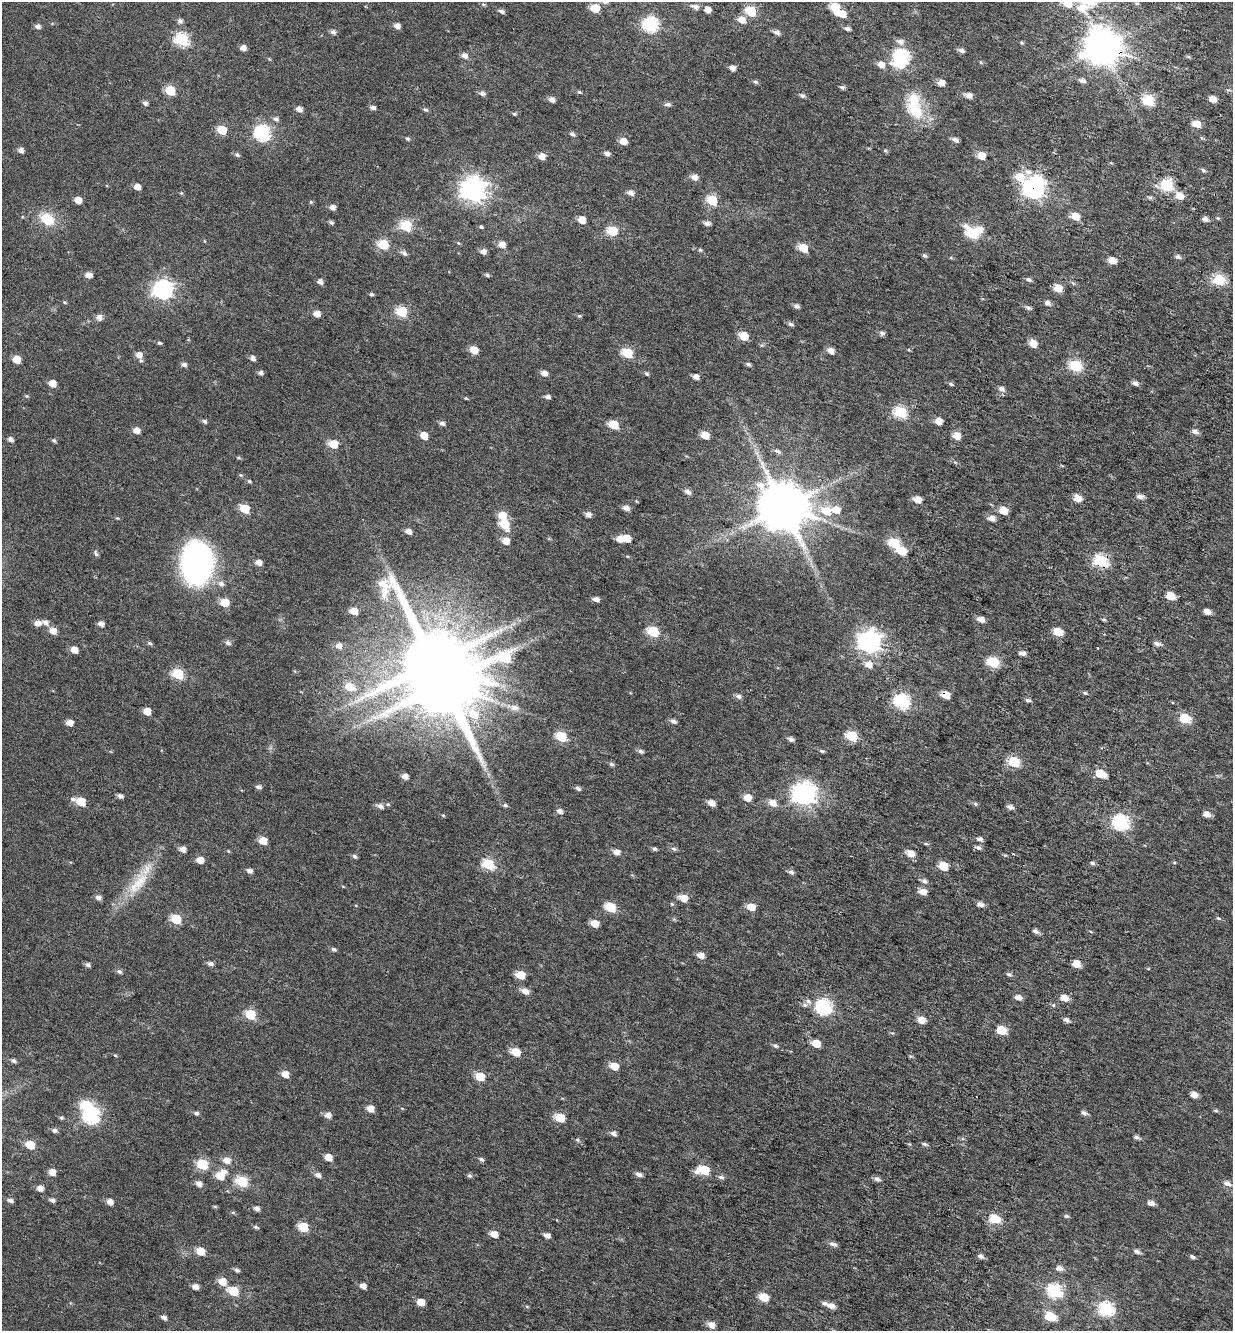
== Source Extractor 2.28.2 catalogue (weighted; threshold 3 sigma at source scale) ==
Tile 10 of 4 x 4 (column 2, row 3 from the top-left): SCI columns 1697-2927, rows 1485-2813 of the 5792 x 5631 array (HDU 1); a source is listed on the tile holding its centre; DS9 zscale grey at full resolution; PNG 1235 x 1333 px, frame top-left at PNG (2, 2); no overlay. Shown black and unused: <1% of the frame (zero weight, under 4 of 7 exposures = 11% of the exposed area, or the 3 px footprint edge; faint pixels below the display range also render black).
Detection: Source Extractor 2.28.2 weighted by HDU 2 'WHT'; one run over the whole footprint, this tile lists its part. Background 0.0106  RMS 0.0051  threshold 0.0209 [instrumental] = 3 sigma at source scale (4.09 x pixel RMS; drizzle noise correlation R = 1.36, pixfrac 0.8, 0.0396/0.0396 arcsec/px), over >= 5 px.
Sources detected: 376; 5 inside a brighter object's white glare — not listed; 1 inside a brighter listed object's ellipse — not listed separately; the other 370 listed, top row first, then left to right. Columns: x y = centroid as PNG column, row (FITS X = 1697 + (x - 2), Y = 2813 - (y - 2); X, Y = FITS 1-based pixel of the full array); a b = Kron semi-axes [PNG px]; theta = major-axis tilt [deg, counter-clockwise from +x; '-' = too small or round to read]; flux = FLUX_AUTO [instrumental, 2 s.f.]
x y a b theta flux
1067 3 7 6 - 9.1
483 5 6 3 -9 0.6
695 7 8 5 -23 2.2
835 7 6 6 - 18
595 8 6 5 - 15
1081 8 13 10 -2 6
707 10 5 5 - 4
501 11 6 5 - 1.4
751 11 6 5 - 25
837 13 5 4 - 2.2
741 20 7 6 - 4.3
180 21 6 6 - 1.4
650 24 7 7 - 84
38 26 6 5 - 1.8
397 26 5 5 - 3.1
847 29 6 4 -8 1.4
333 32 6 5 - 1.6
776 32 7 5 -24 1.8
182 39 7 6 - 60
900 42 9 7 -17 2.3
1022 43 5 4 - 0.51
1102 47 11 10 - 1100
243 48 5 5 - 2.8
961 50 7 5 -22 1.6
464 55 6 5 - 2.7
901 57 8 7 - 84
981 62 5 4 - 0.54
881 64 7 6 - 4
732 68 5 5 - 2.6
1082 80 8 5 -14 1.5
755 82 6 5 - 0.89
941 83 5 5 - 5
842 87 6 4 -4 1.1
170 90 6 5 - 22
579 92 5 4 - 0.61
482 93 7 5 -13 1.5
968 95 7 5 -18 3.1
802 96 7 5 -29 1.1
551 99 5 5 - 2.9
1213 99 5 4 - 4.4
1148 100 6 6 - 40
145 103 6 5 - 1.4
668 104 9 5 0 1.1
914 106 39 20 -78 19
373 108 5 4 - 1.6
299 109 6 5 - 2.7
425 109 7 5 -24 0.87
514 114 5 4 - 0.7
276 119 7 6 - 1.4
1197 124 6 5 - 6.7
222 130 6 5 - 18
262 133 7 7 - 96
572 134 6 5 - 1.2
407 139 5 5 - 0.82
955 140 7 5 -26 1.9
623 141 5 5 - 6.3
21 150 6 5 - 2.1
885 151 6 4 -66 0.65
607 154 6 4 -11 1.9
237 155 6 5 - 1.1
981 155 5 5 - 7.7
542 156 5 5 - 4.3
1203 170 6 5 - 0.86
1028 172 10 8 -18 2.9
694 177 6 5 - 3.3
1019 177 13 8 -38 9
1037 181 8 7 - 16
1167 185 6 6 - 43
137 187 5 4 - 4
1033 188 8 7 - 210
473 189 8 8 - 400
181 193 5 4 - 0.49
631 193 6 5 - 2.6
1180 196 7 6 - 5.9
78 200 5 5 - 5
712 200 6 5 - 24
311 202 5 4 - 0.56
332 207 5 5 - 2.6
1075 216 6 5 - 8.8
1218 218 5 4 - 0.54
47 219 20 14 -29 10
1205 219 5 5 - 2.3
582 220 5 5 - 6.9
331 222 5 4 - 0.96
707 223 7 5 -12 2
406 225 6 6 - 35
481 227 5 4 - 0.72
979 229 8 7 - 3.8
613 231 6 5 - 24
972 233 8 6 -43 41
458 243 5 4 - 0.5
383 244 6 5 - 24
502 244 6 5 - 4
803 248 6 5 - 14
700 250 5 5 - 0.65
483 251 6 5 - 2.5
404 253 8 5 -37 1.5
924 255 6 5 - 0.9
1178 257 6 5 - 1.3
951 258 5 3 - 0.47
1112 260 6 5 - 5.5
88 275 7 5 4 2.7
487 275 6 4 -12 0.84
1029 280 7 4 -24 1.2
1219 280 6 6 - 40
320 281 5 5 - 2.2
1073 283 6 4 -45 0.67
1058 288 5 5 - 10
163 289 7 7 - 190
371 294 5 4 - 0.8
65 302 5 4 - 0.53
1047 303 6 4 -27 2.2
796 306 6 5 - 1.6
1028 308 7 5 -18 1.2
402 312 6 5 - 36
317 314 6 5 - 3.9
579 316 6 4 -20 0.67
99 317 6 6 - 2.5
791 324 7 5 -33 1.2
882 333 5 5 - 1.5
743 336 6 5 - 12
159 343 5 4 - 0.72
1033 344 5 5 - 7
474 350 6 5 - 6.8
909 350 5 3 - 0.43
830 351 6 5 - 3.6
627 353 6 5 - 24
139 355 6 6 - 3.4
252 358 6 6 - 1.6
17 359 5 5 - 8.7
141 361 6 5 - 0.69
748 364 7 4 -31 1
184 365 6 5 - 1.5
1075 366 6 6 - 44
261 373 5 5 - 1.4
544 373 6 5 - 3
647 374 6 5 - 0.75
696 377 5 5 - 2.9
52 383 5 5 - 5.8
1136 383 7 5 -23 1.7
951 384 6 4 -17 0.86
1001 389 8 6 -29 2
27 396 5 4 - 0.54
548 397 5 4 - 1.6
466 398 4 4 - 0.47
901 412 6 6 - 48
205 421 6 5 - 0.99
938 421 5 5 - 5.6
442 423 6 5 - 1.6
613 425 6 5 - 17
136 430 5 5 - 3.9
1195 432 7 5 -20 1.9
424 435 5 5 - 7.6
705 435 6 5 - 9
956 436 6 5 - 6.4
10 439 5 4 - 1.9
54 440 5 5 - 0.83
333 444 6 5 - 13
777 451 9 5 -24 1.2
238 458 6 3 -8 0.57
249 481 5 4 - 0.69
688 492 7 5 -32 2.1
1140 497 9 6 -1 2
1078 498 6 6 - 5.5
917 500 6 5 - 5.8
783 507 14 13 - 2600
626 508 6 5 - 2.5
245 509 6 5 - 17
836 510 7 6 - 5.9
1003 510 5 5 - 8.5
826 511 9 8 - 9.2
588 514 5 5 - 2.5
502 515 6 5 - 8.6
991 518 6 5 - 3.3
504 524 7 6 - 17
408 531 5 4 - 2.6
626 538 6 5 - 8.1
619 539 5 5 - 4.1
505 541 6 5 - 5.7
894 543 6 6 - 31
902 551 6 5 - 12
96 553 8 5 -61 0.93
1101 561 6 6 - 64
258 562 5 5 - 3.3
196 564 33 25 -88 130
221 583 9 6 -24 1.9
1170 596 6 5 - 10
596 599 6 4 -11 2.2
224 602 6 5 - 11
354 611 5 5 - 5.6
1207 612 6 4 -21 3
981 619 7 5 -22 3.1
1104 619 6 4 0 0.59
45 622 7 6 - 2.1
38 623 6 5 - 3.2
101 624 5 4 - 2.3
53 631 6 6 - 4.1
653 631 6 5 - 32
1058 632 6 5 - 12
869 641 8 8 - 310
149 643 6 4 -15 0.82
228 643 7 6 - 1.6
1157 643 7 5 -18 1.8
339 646 6 5 - 2.6
74 650 5 5 - 4.7
1022 653 6 5 - 2.2
993 662 6 6 - 39
868 664 6 6 - 4.5
178 674 6 5 - 33
443 684 27 18 9 4300
349 687 11 7 -21 7.6
1085 693 5 4 - 0.62
945 695 6 5 - 9
739 696 7 6 - 1.5
1028 700 8 4 -16 1.1
902 701 7 6 - 86
514 708 12 9 -10 2.7
147 711 5 5 - 7.3
1185 718 6 5 - 24
673 721 6 5 - 1.9
69 723 5 4 - 4.2
561 736 6 5 - 28
851 736 6 5 - 30
791 739 6 5 - 1.5
640 751 7 5 -23 1.2
822 751 6 4 -12 0.77
1014 762 6 5 - 34
611 764 6 5 - 0.89
1100 774 6 5 - 15
405 776 5 4 - 2.9
258 787 6 5 - 1.4
578 789 6 5 - 1.2
803 794 8 8 - 320
120 796 5 4 - 1.6
747 797 6 5 - 5.8
73 799 8 5 -10 1.1
81 801 6 5 - 14
711 803 6 5 - 3.9
772 803 7 6 - 4.1
975 804 6 5 - 0.88
505 805 7 5 -10 0.83
380 806 9 6 -24 2
1010 807 7 5 -17 1.8
560 811 7 6 - 1.8
1207 814 6 5 - 3.4
443 815 5 3 - 0.41
1121 822 7 6 - 100
979 839 7 5 -18 1.6
263 841 6 5 - 7.8
926 844 6 4 -2 0.62
978 848 7 5 -16 1.4
182 849 5 5 - 3.2
654 849 5 5 - 0.91
674 849 7 6 - 1.1
228 851 5 4 - 0.45
616 852 6 5 - 3.2
911 853 6 5 - 5.3
1005 855 5 4 - 0.49
355 856 5 4 - 1.2
200 860 5 5 - 5.6
1092 863 6 5 - 0.87
488 864 6 6 - 38
943 866 6 5 - 13
249 871 5 5 - 2
791 872 6 5 - 1.4
924 881 7 6 - 1.5
138 883 43 16 53 16
923 892 6 5 - 5
98 897 6 5 - 2.1
683 898 6 5 - 7
672 904 5 5 - 0.53
980 904 7 5 -7 2.3
610 907 6 5 - 20
751 907 6 5 - 7.2
1218 918 6 5 - 0.77
176 919 6 5 - 23
594 923 6 5 - 6.6
1035 931 6 5 - 1.7
334 949 6 5 - 1.1
701 955 6 5 - 3.8
210 964 7 5 -13 1.5
1076 964 5 5 - 6.8
88 965 6 5 - 1.3
119 972 6 5 - 1.2
1009 974 7 5 -27 1.1
520 975 6 5 - 12
525 991 8 5 -25 3.3
1018 997 6 5 - 2.9
1065 998 6 5 - 5.5
808 1001 7 6 - 1.5
1053 1005 5 5 - 0.68
824 1006 7 6 - 98
250 1014 6 5 - 25
921 1020 6 5 - 5.3
1066 1020 7 5 -38 1.4
1001 1030 6 5 - 15
892 1033 5 4 - 0.54
816 1043 5 5 - 9.3
775 1046 7 5 -18 1
515 1052 6 5 - 11
115 1055 4 4 - 0.52
13 1061 6 5 - 1.1
614 1066 6 5 - 8.4
285 1074 5 5 - 5.1
480 1076 6 5 - 15
1194 1095 5 5 - 4.1
370 1109 5 5 - 4.7
1216 1111 5 4 - 0.63
196 1113 6 5 - 1
1084 1113 6 5 - 1.4
328 1115 6 5 - 3
91 1116 7 7 - 99
61 1118 5 4 - 0.68
560 1118 6 5 - 15
54 1130 6 5 - 1.3
613 1133 6 5 - 1.7
1136 1137 6 5 - 1.4
577 1140 6 5 - 0.72
925 1144 8 4 -16 0.9
30 1145 6 5 - 13
328 1157 5 5 - 5.5
481 1159 6 5 - 1
227 1160 7 6 - 4
202 1164 6 5 - 31
704 1170 8 5 3 21
224 1171 8 6 -25 2.3
52 1172 5 5 - 4.3
639 1174 7 4 -16 1.7
318 1175 7 5 -26 1.8
220 1176 7 6 - 7
469 1176 6 5 - 0.83
721 1177 8 5 -16 1.2
877 1179 7 5 -20 1.7
242 1181 6 6 - 34
1227 1183 8 6 -22 2.3
199 1184 5 5 - 2.8
40 1188 5 5 - 3
10 1200 6 5 - 1.4
52 1200 5 4 - 1.5
110 1202 6 5 - 2.9
1151 1203 7 5 -12 2.4
215 1206 6 4 -1 0.49
256 1208 6 5 - 1.9
233 1213 6 4 0 0.54
1066 1216 6 5 - 0.8
995 1219 6 5 - 19
256 1227 7 4 -11 0.8
303 1227 6 5 - 20
494 1234 6 5 - 4.4
547 1235 5 4 - 2.4
833 1244 9 5 -20 1.8
200 1251 6 5 - 8.5
1137 1251 7 5 -28 1.6
980 1256 7 5 -33 1.5
1192 1257 5 4 - 1.2
1059 1268 7 5 -3 2.5
237 1270 5 5 - 1.1
222 1281 6 6 - 7
363 1286 5 4 - 3.1
195 1287 5 4 - 3.5
233 1291 6 5 - 19
1055 1291 7 6 - 74
764 1297 6 5 - 12
420 1302 5 5 - 6.7
824 1303 7 5 -16 1.2
831 1306 7 5 -21 3.6
1106 1309 7 6 - 76
1050 1316 6 5 - 20
164 1317 6 4 -24 1.6
711 1325 6 5 - 3.9
Overlapping masked pixels (flux is a lower limit): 4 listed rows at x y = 1102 47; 1033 188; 1101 561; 945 695
Isophote crosses this tile's border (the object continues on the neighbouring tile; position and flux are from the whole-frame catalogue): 1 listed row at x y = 1067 3